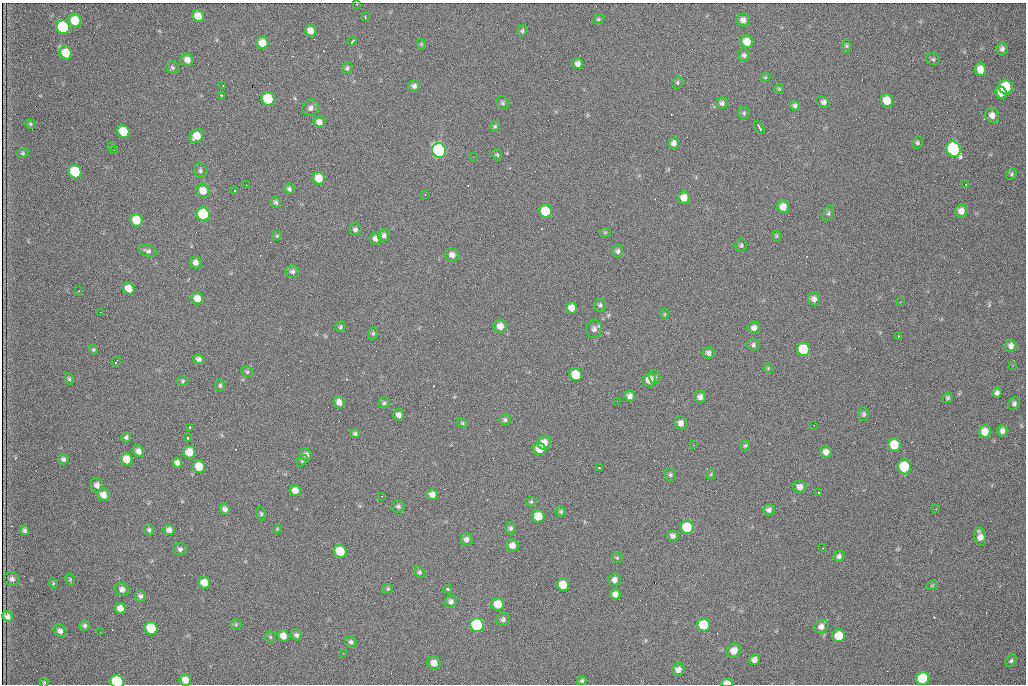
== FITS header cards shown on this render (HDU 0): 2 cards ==
NAXIS1  =                 1024 /fastest changing axis
NAXIS2  =                  682 /next to fastest changing axis

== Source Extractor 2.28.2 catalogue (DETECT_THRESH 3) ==
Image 1024 x 682 px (HDU 0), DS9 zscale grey, 1 PNG px = 1 image px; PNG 1028 x 686 px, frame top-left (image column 1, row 682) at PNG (2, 3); each listed source drawn as its Kron ellipse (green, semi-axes under 4 px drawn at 4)
Background 2130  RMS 31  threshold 93.4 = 3 sigma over >= 5 px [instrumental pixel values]
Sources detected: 227; all 227 listed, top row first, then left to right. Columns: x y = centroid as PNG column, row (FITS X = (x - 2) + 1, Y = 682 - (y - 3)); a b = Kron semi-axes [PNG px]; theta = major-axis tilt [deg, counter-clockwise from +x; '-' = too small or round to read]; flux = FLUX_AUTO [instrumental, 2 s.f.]
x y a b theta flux
357 4 3 2 - 4700
198 16 6 5 - 21000
365 17 3 2 - 2500
598 19 6 4 22 3000
75 20 7 6 - 50000
743 20 6 6 - 10000
63 27 7 6 - 160000
311 31 6 5 - 16000
522 31 6 4 76 3300
352 41 5 2 - 4900
747 42 6 6 - 27000
262 43 6 6 - 26000
421 44 5 3 - 2100
846 46 7 4 90 3400
1002 49 6 5 - 6400
66 53 7 6 - 40000
744 55 6 6 - 4900
933 59 7 5 -17 4000
187 60 6 6 - 13000
578 64 5 5 - 9500
172 67 7 5 -48 4000
347 68 6 5 - 3900
980 69 7 5 -80 22000
765 77 5 4 - 2600
677 82 6 5 - 3500
223 86 2 2 - 1100
414 86 6 5 - 6200
1006 87 7 7 - 81000
779 89 5 5 - 2500
1001 93 6 5 - 18000
221 95 3 3 - 9700
268 99 7 6 - 100000
887 101 7 6 - 34000
823 102 7 5 -23 8100
503 103 7 6 - 4400
722 103 6 5 - 5100
795 105 5 4 - 4200
311 108 8 8 - 8400
744 113 6 6 - 3500
992 115 7 6 - 13000
319 122 6 5 - 9900
30 124 5 4 - 2700
495 126 6 4 60 3000
759 128 7 2 -57 5900
123 131 7 6 - 58000
197 136 8 6 45 30000
674 143 6 5 - 8600
917 143 6 5 - 3900
111 146 3 2 - 2100
953 149 8 6 -62 280000
114 150 3 2 - 2800
439 150 7 7 - 540000
23 153 6 4 16 3100
497 155 6 4 -68 2800
473 157 2 2 - 3700
200 170 7 6 - 4600
75 172 7 6 - 110000
1011 174 6 5 - 3400
319 178 6 6 - 33000
246 185 3 2 - 1600
966 185 2 2 - 1200
289 189 5 5 - 5200
203 191 7 6 - 23000
235 191 3 3 - 82000
425 194 3 3 - 1500
684 198 6 6 - 19000
276 202 5 5 - 4300
783 207 6 6 - 18000
545 211 7 6 - 78000
961 211 6 6 - 14000
828 213 8 5 69 4000
203 214 7 6 - 170000
136 220 6 6 - 41000
355 229 6 6 - 5200
605 232 6 4 2 2200
384 235 6 5 - 6200
277 236 5 4 - 2600
776 236 6 4 90 2600
376 238 6 6 - 8800
741 245 6 5 - 3800
148 251 9 5 -17 5700
618 251 7 5 83 5800
452 255 7 6 - 9400
196 262 6 5 - 8100
292 271 7 6 - 5600
129 288 6 5 - 23000
79 291 3 2 - 2700
197 298 6 5 - 21000
814 299 6 6 - 9100
900 302 2 2 - 1400
600 305 7 6 - 4800
571 308 6 5 - 17000
100 312 2 2 - 2300
665 314 6 4 88 2500
500 326 7 6 - 18000
340 327 5 5 - 3400
754 328 6 6 - 9600
594 329 9 8 - 8700
373 333 6 5 - 3300
898 336 3 2 - 3100
753 345 7 5 -1 4800
1011 346 6 5 - 9100
803 349 7 6 - 81000
93 350 5 4 - 2800
708 353 6 5 - 6800
199 359 6 5 - 6800
116 361 6 2 58 2200
1013 366 3 2 - 1400
768 368 5 4 - 2400
247 372 6 5 - 3700
576 375 6 6 - 55000
655 377 7 5 -71 4800
69 379 6 4 -71 3300
649 380 7 6 - 22000
183 381 6 5 - 3400
220 386 6 4 88 3600
997 393 5 4 - 6000
630 396 5 5 - 8000
700 397 6 6 - 8700
948 398 5 4 - 3600
617 401 2 2 - 1000
339 402 6 5 - 12000
384 403 6 5 - 4100
1014 403 7 5 57 5000
864 414 6 5 - 4200
399 415 6 5 - 9700
505 420 5 5 - 4700
462 423 6 4 -45 2700
681 423 6 6 - 10000
814 425 2 2 - 1000
190 427 4 2 - 3100
1002 431 5 5 - 7700
985 432 6 6 - 24000
355 433 5 4 - 4100
126 437 5 5 - 4000
187 438 3 3 - 3600
544 443 7 6 - 16000
693 445 3 2 - 2100
745 445 6 4 61 2800
894 445 7 6 - 48000
540 449 6 6 - 29000
138 451 6 5 - 11000
189 452 6 6 - 30000
826 452 6 6 - 11000
306 455 6 6 - 9700
63 459 5 5 - 5300
127 459 6 5 - 28000
302 461 6 4 53 3200
177 463 5 4 - 8400
199 467 6 6 - 36000
904 467 7 6 - 90000
599 468 3 2 - 6700
711 474 5 3 - 2100
670 475 7 5 -87 4200
97 485 7 6 - 8900
800 487 6 6 - 12000
295 491 6 5 - 16000
819 492 2 2 - 2000
103 495 6 6 - 14000
432 495 6 5 - 11000
382 496 2 2 - 1300
531 502 5 5 - 2800
398 506 7 6 - 5300
225 509 6 5 - 7400
936 509 2 2 - 1200
769 510 6 5 - 7000
561 512 5 5 - 3100
261 514 6 5 - 3600
538 516 6 6 - 40000
687 527 6 6 - 89000
511 528 6 5 - 4900
277 529 5 3 - 1900
24 530 5 4 - 4900
149 530 5 5 - 4000
169 530 5 5 - 8900
673 536 6 5 - 7200
980 537 9 6 -79 14000
466 539 6 6 - 7100
512 545 6 6 - 12000
823 548 2 2 - 1300
180 549 7 6 - 5800
340 551 7 6 - 69000
839 556 6 5 - 5800
617 558 5 5 - 2900
419 572 6 5 - 4400
12 579 8 7 - 7000
70 579 6 4 -73 2500
615 580 6 6 - 9600
53 583 5 3 - 2000
204 583 6 5 - 22000
563 585 6 6 - 34000
932 585 6 3 19 2200
122 589 7 6 - 9700
388 589 5 4 - 2900
448 589 4 3 - 14000
615 594 5 5 - 9400
140 596 6 5 - 5600
451 601 6 6 - 6600
498 604 6 6 - 32000
120 608 6 5 - 15000
7 616 6 4 -39 9200
503 619 7 6 - 6100
236 624 5 5 - 3300
477 625 7 6 - 270000
704 625 6 6 - 66000
85 626 5 5 - 4600
821 627 7 6 - 11000
151 628 7 6 - 72000
60 631 7 5 -38 7300
100 632 2 2 - 1000
296 635 6 5 - 5400
283 636 6 5 - 17000
839 636 6 6 - 45000
270 637 5 5 - 2600
351 642 6 5 - 4900
734 651 7 7 - 18000
343 653 2 2 - 1100
754 660 6 5 - 9800
1011 661 7 4 49 4200
434 663 7 6 - 16000
678 670 6 6 - 11000
923 678 7 6 - 94000
185 680 6 5 - 16000
582 681 4 4 - 3200
44 682 5 4 - 2300
117 682 7 6 - 230000
727 683 6 4 -2 17000
At the frame edge (FLAGS 8, measured only in part): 4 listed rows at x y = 357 4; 44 682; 117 682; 727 683

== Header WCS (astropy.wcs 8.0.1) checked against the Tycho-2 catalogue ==
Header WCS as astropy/WCSLIB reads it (CRVAL/CRPIX/CD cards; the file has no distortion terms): RA---TAN/DEC--TAN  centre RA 07:09:15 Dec +30:56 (107.31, +30.93 deg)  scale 1.44 arcsec/px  FOV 24.5' x 16.3'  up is -93 deg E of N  parity flipped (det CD > 0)
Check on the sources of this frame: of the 60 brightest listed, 4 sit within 2.2 arcsec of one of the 12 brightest Tycho-2 stars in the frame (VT <= 12.48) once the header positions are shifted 1.64 arcsec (1.29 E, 1.01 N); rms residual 1.49 arcsec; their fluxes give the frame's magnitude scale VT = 25.03 - 2.5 log10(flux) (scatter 0.18 mag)
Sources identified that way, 4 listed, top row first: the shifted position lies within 2.2 arcsec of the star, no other Tycho-2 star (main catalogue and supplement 1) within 4.4 arcsec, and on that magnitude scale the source's flux lands within +1.5 / -3 mag of the star's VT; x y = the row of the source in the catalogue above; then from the Tycho-2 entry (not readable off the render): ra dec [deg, ICRS J2000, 3 dp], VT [Tycho-2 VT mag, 2 dp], TYC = Tycho-2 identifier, HIP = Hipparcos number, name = IAU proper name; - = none
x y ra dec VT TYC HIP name
439 150 107.226 +30.900 10.76 2438-883-1 - -
75 172 107.244 +30.756 12.13 2438-718-1 - -
203 214 107.261 +30.807 12.26 2438-856-1 - -
477 625 107.445 +30.924 11.38 2438-1056-1 - -